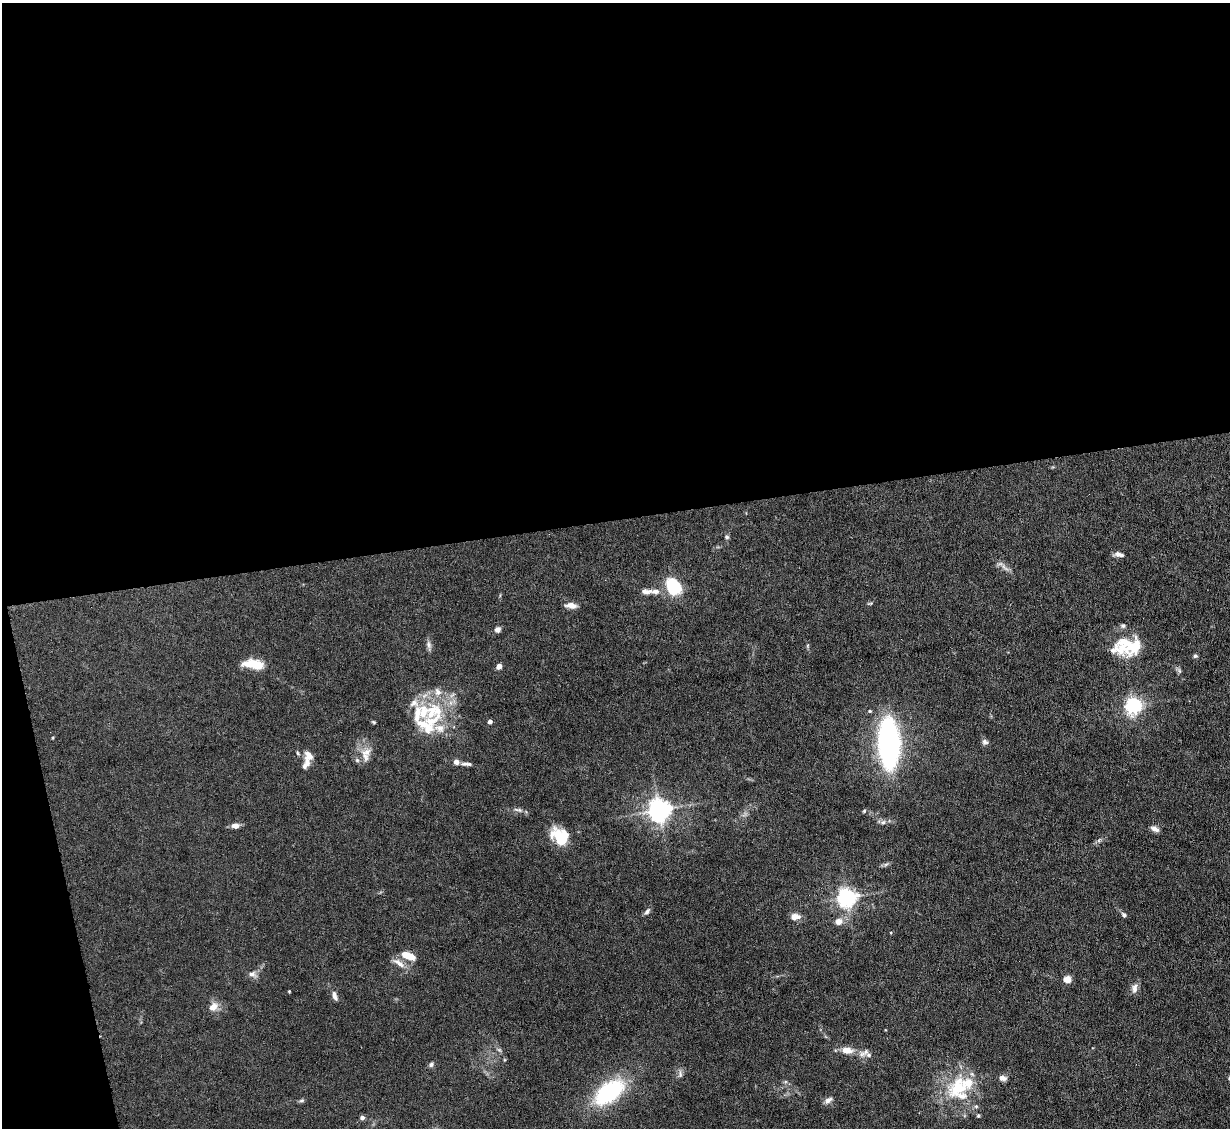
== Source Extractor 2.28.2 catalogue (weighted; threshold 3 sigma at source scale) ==
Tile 1 of 4 x 4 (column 1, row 1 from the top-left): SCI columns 1-1228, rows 3628-4753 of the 4910 x 4886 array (HDU 1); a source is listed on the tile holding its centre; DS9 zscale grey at full resolution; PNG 1232 x 1130 px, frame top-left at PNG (2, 3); no overlay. Shown black and unused: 48% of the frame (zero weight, under 4 of 8 exposures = <1% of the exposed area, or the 3 px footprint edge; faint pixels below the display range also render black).
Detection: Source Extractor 2.28.2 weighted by HDU 2 'WHT'; one run over the whole footprint, this tile lists its part. Background 0.0668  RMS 0.0031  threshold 0.0126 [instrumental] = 3 sigma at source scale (4.09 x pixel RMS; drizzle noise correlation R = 1.36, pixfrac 0.8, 0.05/0.05 arcsec/px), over >= 5 px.
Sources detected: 80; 1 inside a brighter object's white glare — not listed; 18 inside a brighter listed object's ellipse — not listed separately; the other 61 listed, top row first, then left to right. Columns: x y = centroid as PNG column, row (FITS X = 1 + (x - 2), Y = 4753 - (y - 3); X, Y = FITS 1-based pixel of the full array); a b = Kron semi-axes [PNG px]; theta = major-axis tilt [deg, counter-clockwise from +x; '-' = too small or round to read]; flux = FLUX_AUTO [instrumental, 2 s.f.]
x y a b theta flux
727 537 6 5 - 0.52
1119 554 12 6 -14 1.3
1005 567 15 5 -45 1.4
673 586 22 16 -54 11
646 591 18 7 2 1.8
571 605 15 7 -5 1.9
497 630 7 6 - 1.1
429 644 11 7 -73 1.1
1122 648 23 16 -87 6
1195 656 5 5 - 0.52
253 664 25 10 -8 6.2
499 666 5 4 - 1.7
1179 670 9 5 -63 0.7
1133 706 6 6 - 82
432 710 31 18 1 13
870 711 5 4 - 0.41
374 722 6 4 -27 0.38
490 722 4 4 - 1.3
439 728 17 11 -13 3.8
985 742 8 7 - 0.92
889 743 32 13 -88 110
366 752 16 11 17 3.1
298 753 6 4 -60 0.38
309 755 13 9 -65 2.2
456 762 5 5 - 1.9
468 764 10 5 1 0.83
304 766 8 5 -89 0.77
518 810 14 5 -11 1.1
659 810 7 7 - 240
864 811 5 5 - 0.37
883 822 6 6 - 0.79
235 826 9 6 -2 1.6
1155 829 11 5 -26 1.4
560 837 18 14 -53 11
886 864 7 4 19 0.62
847 897 6 6 - 140
647 911 10 6 48 0.84
1124 915 7 5 -46 0.7
795 917 10 6 0 2.7
839 921 8 8 - 2
408 956 19 9 -21 3.8
399 963 20 7 -35 2.3
252 974 11 8 -15 1.4
1067 979 7 7 - 2.5
1134 988 14 7 76 1.7
289 991 4 3 - 0.21
335 996 13 6 -71 1.3
213 1007 12 9 45 2.6
499 1050 7 5 -43 0.63
847 1050 15 8 -9 3.3
866 1052 11 8 58 1.6
431 1064 7 6 - 0.79
680 1074 12 6 -90 1
1003 1078 9 6 -11 1.4
957 1088 35 24 47 16
609 1092 33 18 37 30
302 1100 7 5 7 0.56
828 1100 11 6 38 1.3
976 1106 6 5 - 0.5
978 1116 5 4 - 0.42
362 1118 5 5 - 0.92